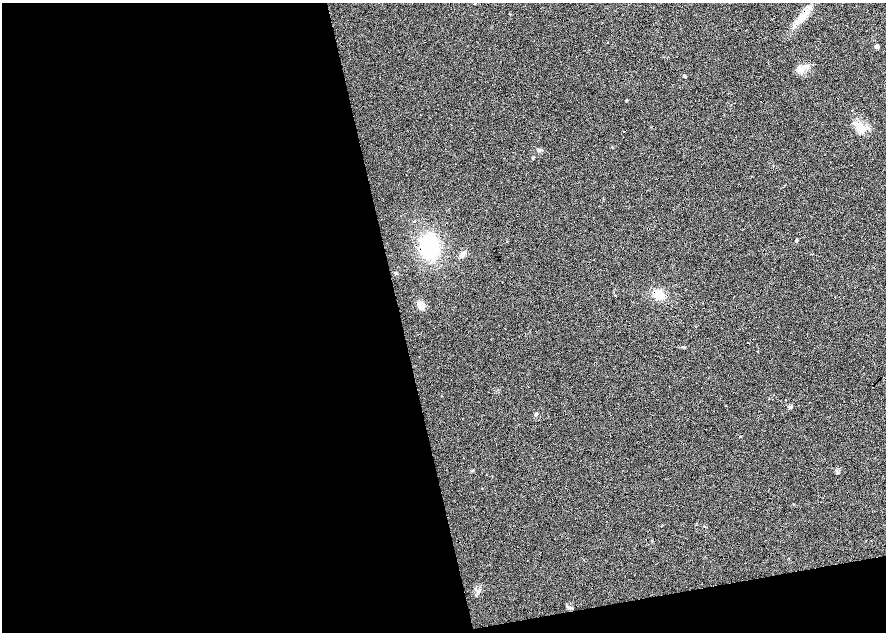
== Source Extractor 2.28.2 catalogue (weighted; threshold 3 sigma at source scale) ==
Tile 13 of 4 x 4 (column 1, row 4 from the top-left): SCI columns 10-1777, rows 55-1314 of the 7092 x 5198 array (HDU 1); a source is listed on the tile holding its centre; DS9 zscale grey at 2 x 2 block average (1 PNG px = mean of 2 x 2 image px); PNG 888 x 634 px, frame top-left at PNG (2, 3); no overlay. Shown black and unused: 49% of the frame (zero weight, under 4 of 8 exposures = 4% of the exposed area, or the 3 px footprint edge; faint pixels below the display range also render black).
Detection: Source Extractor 2.28.2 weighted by HDU 2 'WHT'; one run over the whole footprint, this tile lists its part. Background 0.023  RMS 0.0036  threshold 0.0146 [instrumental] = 3 sigma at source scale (4.09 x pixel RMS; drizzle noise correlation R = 1.36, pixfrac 0.8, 0.0396/0.0396 arcsec/px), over >= 5 px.
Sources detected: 24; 2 cosmic-ray / hot-pixel residue — not listed; the other 22 listed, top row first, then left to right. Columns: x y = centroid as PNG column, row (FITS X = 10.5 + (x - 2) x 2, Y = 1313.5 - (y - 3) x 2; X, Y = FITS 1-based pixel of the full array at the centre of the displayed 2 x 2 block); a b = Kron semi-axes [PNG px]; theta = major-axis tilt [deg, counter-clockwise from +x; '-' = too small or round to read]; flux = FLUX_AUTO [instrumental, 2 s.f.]
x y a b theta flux
475 3 3 2 - 0.56
802 17 16 8 54 11
608 42 2 2 - 0.54
877 46 3 3 - 6.1
576 57 2 2 - 0.28
799 70 11 6 20 5.4
684 76 3 3 - 1.3
626 101 2 2 - 0.88
859 126 12 9 5 8.6
624 131 2 2 - 0.95
532 157 4 3 - 0.7
796 241 4 3 - 0.89
430 246 20 12 -88 68
463 254 7 5 -1 2.9
659 295 7 6 - 16
421 305 8 6 -77 8.4
757 351 2 2 - 0.33
791 407 5 4 - 1.3
536 414 4 3 - 0.77
584 560 2 2 - 0.45
478 591 5 2 - 1.1
569 608 4 3 - 1.1
Overlapping masked pixels (flux is a lower limit): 4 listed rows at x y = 802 17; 624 131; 430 246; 659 295
Diffuse or blended objects may show on this block-average render without a row.